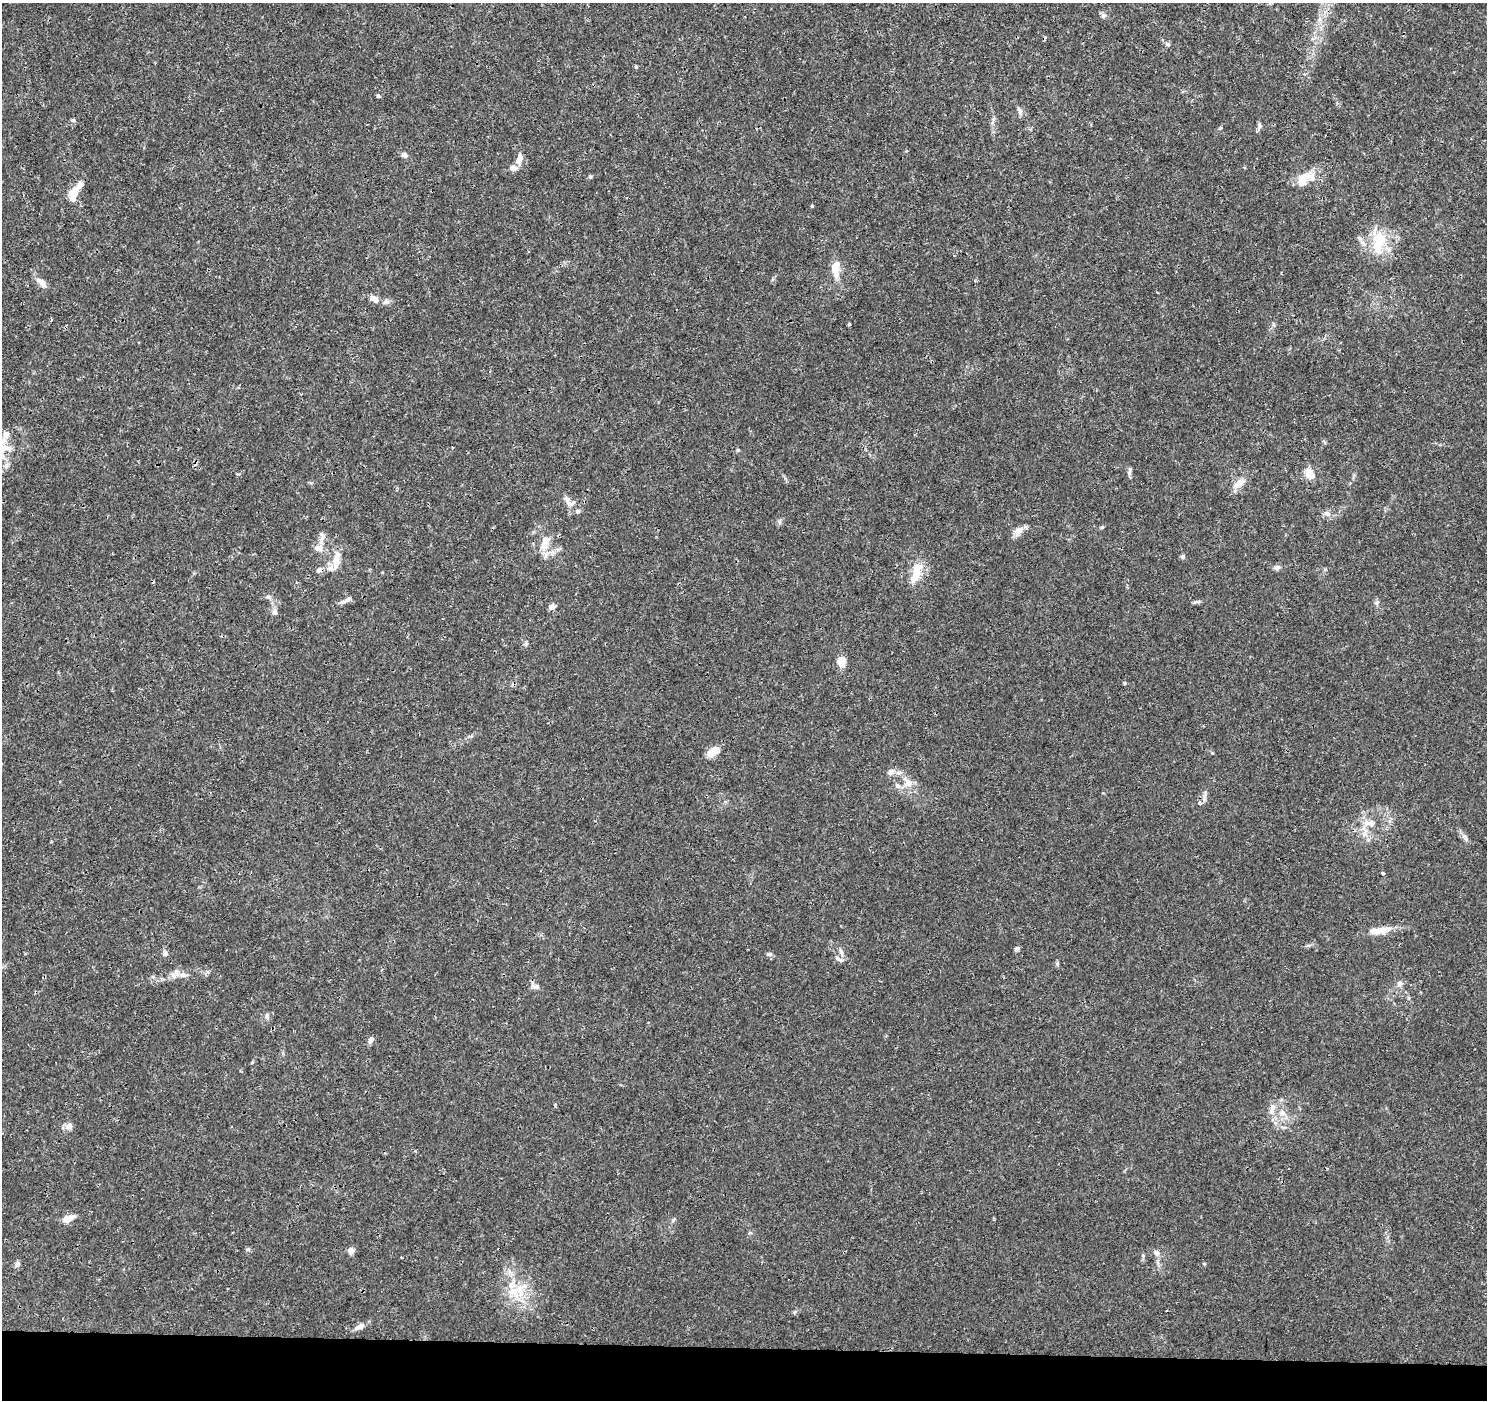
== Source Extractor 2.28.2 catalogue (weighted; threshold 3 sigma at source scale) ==
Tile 8 of 3 x 3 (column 2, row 3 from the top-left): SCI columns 1487-2971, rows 228-1625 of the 4466 x 4702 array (HDU 1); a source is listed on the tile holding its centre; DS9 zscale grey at full resolution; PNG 1489 x 1402 px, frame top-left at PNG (2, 3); no overlay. Shown black and unused: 4% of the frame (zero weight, under 3 of 4 exposures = <1% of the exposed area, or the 3 px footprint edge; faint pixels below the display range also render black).
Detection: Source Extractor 2.28.2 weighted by HDU 2 'WHT'; one run over the whole footprint, this tile lists its part. Background 0.00382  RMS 0.0011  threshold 0.0051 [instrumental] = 3 sigma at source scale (4.5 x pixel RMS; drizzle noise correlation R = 1.50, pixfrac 1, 0.0396/0.0396 arcsec/px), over >= 5 px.
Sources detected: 86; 1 inside a brighter object's white glare — not listed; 14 inside a brighter listed object's ellipse — not listed separately; the other 71 listed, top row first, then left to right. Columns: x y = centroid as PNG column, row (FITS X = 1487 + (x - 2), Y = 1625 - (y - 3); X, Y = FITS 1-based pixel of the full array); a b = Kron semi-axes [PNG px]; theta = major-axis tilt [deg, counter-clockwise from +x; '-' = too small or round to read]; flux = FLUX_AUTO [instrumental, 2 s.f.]
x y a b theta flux
1104 15 8 6 22 0.35
1168 44 7 5 -15 0.25
636 67 6 4 -19 0.12
378 96 5 5 - 0.19
1020 111 12 6 -70 0.39
73 120 6 5 - 0.18
1259 125 8 5 -82 0.27
404 155 8 6 -24 0.38
519 158 14 8 67 0.76
590 177 5 4 - 0.15
1303 180 14 11 -86 1.4
73 195 17 10 75 1.7
812 206 4 3 - 0.11
1379 242 34 16 76 3.9
835 268 20 9 -86 1.7
42 283 17 7 -43 0.8
374 299 14 8 -31 0.69
849 324 4 3 - 0.11
1274 325 6 4 -72 0.17
6 434 10 7 74 0.64
3 449 21 10 17 1.4
6 465 8 6 88 0.39
1130 471 12 5 81 0.32
1310 474 14 10 -56 1.2
1239 483 19 8 33 1
568 502 22 9 -45 0.97
1327 513 8 6 -21 0.37
1018 531 14 9 34 0.83
322 537 20 7 86 0.74
545 541 19 11 85 1.4
1182 557 6 6 - 0.22
336 560 26 9 82 1.5
1276 567 9 6 7 0.34
319 570 9 6 10 0.42
916 572 29 10 73 2.1
268 597 8 5 -1 0.28
348 599 12 6 35 0.47
551 607 8 6 -4 0.48
275 612 8 7 - 0.4
526 644 6 5 - 0.22
842 662 12 9 -88 1.1
712 752 13 9 30 1.3
891 772 10 8 54 0.48
908 783 14 11 44 1.1
1199 803 6 6 - 0.32
1370 823 17 10 0 1.2
1465 837 9 5 -64 0.36
1383 873 4 3 - 0.13
1380 930 27 9 12 1.6
1017 949 6 4 41 0.35
841 952 10 5 -74 0.4
165 953 6 6 - 0.43
770 954 8 5 12 0.25
1057 964 5 5 - 0.18
183 975 11 7 -7 0.56
1400 984 7 6 - 0.54
536 987 10 6 -5 0.37
267 1016 9 6 -79 0.33
371 1040 9 6 55 0.42
252 1062 5 3 - 0.11
1272 1110 12 7 78 0.72
1282 1113 8 8 - 0.69
69 1126 10 10 - 0.57
68 1219 16 8 25 0.98
673 1220 7 4 46 0.18
248 1249 7 5 6 0.2
351 1251 8 7 - 0.56
1156 1253 9 7 -56 0.45
17 1264 7 6 - 0.35
519 1290 22 13 -65 2.7
360 1327 14 7 27 0.66
Overlapping masked pixels (flux is a lower limit): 1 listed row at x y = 319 570
Isophote crosses this tile's border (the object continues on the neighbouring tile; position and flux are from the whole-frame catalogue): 2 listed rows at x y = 3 449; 6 465
Unlisted compact peaks at least as high as the median listed source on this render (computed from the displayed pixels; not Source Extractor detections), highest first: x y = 1102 527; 1124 683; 1195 602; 1377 602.